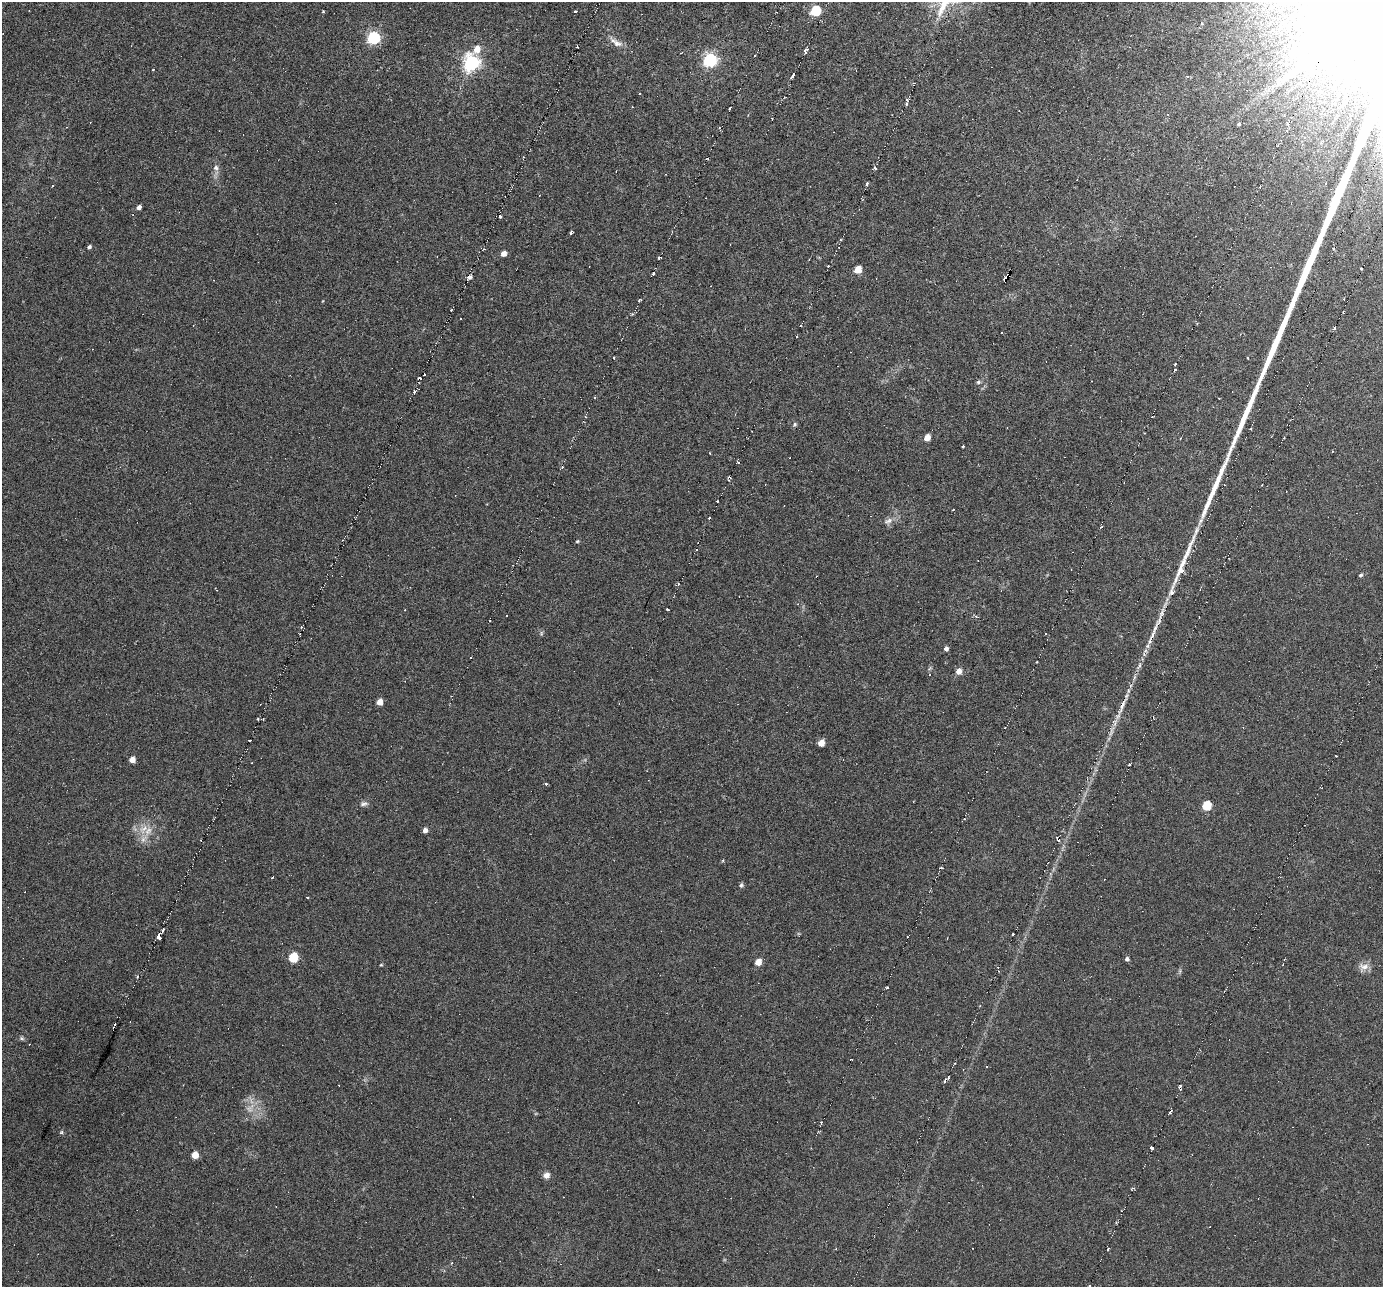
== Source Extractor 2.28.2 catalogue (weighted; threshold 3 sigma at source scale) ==
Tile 10 of 4 x 4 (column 2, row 3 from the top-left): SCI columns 1382-2762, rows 1426-2710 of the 5556 x 5578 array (HDU 1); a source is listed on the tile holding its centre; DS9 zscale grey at full resolution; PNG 1385 x 1289 px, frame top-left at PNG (2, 2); no overlay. Shown black and unused: <1% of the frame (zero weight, under 3 of 6 exposures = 2% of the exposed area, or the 3 px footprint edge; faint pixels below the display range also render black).
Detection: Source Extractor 2.28.2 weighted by HDU 2 'WHT'; one run over the whole footprint, this tile lists its part. Background -0.17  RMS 0.0059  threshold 0.0241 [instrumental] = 3 sigma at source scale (4.09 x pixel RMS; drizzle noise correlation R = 1.36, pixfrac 0.8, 0.05/0.05 arcsec/px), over >= 5 px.
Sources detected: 153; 2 too faint to see at this stretch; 44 cosmic-ray / hot-pixel residue — not listed; the other 107 listed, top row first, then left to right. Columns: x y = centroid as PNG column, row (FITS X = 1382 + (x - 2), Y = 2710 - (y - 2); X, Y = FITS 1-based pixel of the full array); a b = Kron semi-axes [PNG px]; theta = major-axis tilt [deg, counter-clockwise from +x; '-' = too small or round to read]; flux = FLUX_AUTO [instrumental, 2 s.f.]
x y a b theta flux
323 11 3 3 - 0.48
575 11 3 3 - 0.97
815 11 6 5 - 41
373 38 6 6 - 88
617 43 17 10 -27 4.6
477 49 8 6 51 6.1
806 50 7 6 - 1.6
681 53 3 2 - 0.3
710 60 7 6 - 110
471 63 7 6 - 180
153 69 3 2 - 0.59
793 75 5 3 - 2.9
640 94 3 3 - 2
906 103 4 3 - 1.6
730 108 3 2 - 1.2
1239 124 5 3 - 0.77
216 168 8 8 - 2
875 168 4 3 - 1
867 183 4 2 - 1.6
53 186 3 2 - 0.62
139 207 4 4 - 1.9
500 216 3 3 - 1.8
571 233 5 3 - 1.9
89 247 5 4 - 1.2
1333 249 3 2 - 1.2
504 254 5 5 - 3.5
659 258 5 2 - 0.57
1361 268 3 2 - 0.75
858 270 6 5 - 9.6
653 273 3 3 - 1.5
1007 276 6 3 56 28
470 277 6 5 - 1.3
639 301 3 2 - 0.92
1343 313 3 2 - 0.6
1334 328 4 3 - 3
1001 333 3 2 - 0.42
1248 358 3 2 - 0.46
1175 364 2 2 - 0.94
1175 370 3 3 - 0.85
420 378 4 2 - 1.5
978 382 6 5 - 0.94
414 391 3 3 - 1.1
595 397 3 3 - 1.4
1219 398 3 2 - 1
586 417 3 2 - 0.93
794 424 7 5 57 0.86
927 438 5 4 - 6.3
1284 438 2 2 - 0.47
962 446 3 2 - 0.58
738 463 4 3 - 0.74
728 477 3 2 - 0.68
1262 485 2 2 - 0.43
953 510 3 2 - 0.47
710 518 3 3 - 1.9
888 521 12 6 26 2.5
1102 527 5 2 - 0.54
577 541 5 3 - 0.61
1181 568 56 9 67 18
1360 575 5 4 - 0.85
405 610 3 2 - 0.4
668 610 3 2 - 0.92
506 615 3 3 - 0.8
976 616 4 4 - 0.9
541 633 7 4 89 0.82
1045 633 3 3 - 1.8
946 649 5 5 - 1.5
471 657 3 2 - 1.1
959 671 7 6 - 2.9
380 702 5 5 - 5.3
1122 706 23 5 71 6.7
257 719 3 2 - 0.7
263 719 4 2 - 0.44
821 743 5 5 - 6.3
1337 756 3 2 - 0.4
132 760 5 4 - 4.2
1129 764 2 2 - 1
546 784 3 3 - 0.81
364 804 11 6 14 1.8
1207 806 6 5 - 20
144 829 14 7 33 5.1
425 830 5 5 - 2.3
1059 840 4 2 - 0.72
273 877 4 2 - 0.5
741 885 7 5 88 1
163 930 4 3 - 1.3
1012 934 3 2 - 0.62
159 936 6 3 -71 4.7
293 958 6 6 - 24
1127 959 4 4 - 1.2
758 962 6 5 - 6
381 965 5 3 - 0.5
1364 966 15 8 -5 3.8
137 976 4 3 - 0.72
887 987 3 3 - 0.65
115 1024 2 2 - 0.69
22 1038 7 5 -21 0.93
986 1067 3 3 - 1.4
948 1078 3 3 - 1.1
944 1082 4 3 - 1.8
1180 1086 4 4 - 1.1
1171 1112 7 2 60 1.2
61 1132 6 4 24 0.86
1152 1149 3 3 - 6
195 1155 6 5 - 6.5
547 1175 8 7 - 2.7
1132 1189 5 2 - 0.58
1116 1222 5 3 - 0.57
Overlapping masked pixels (flux is a lower limit): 1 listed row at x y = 1007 276